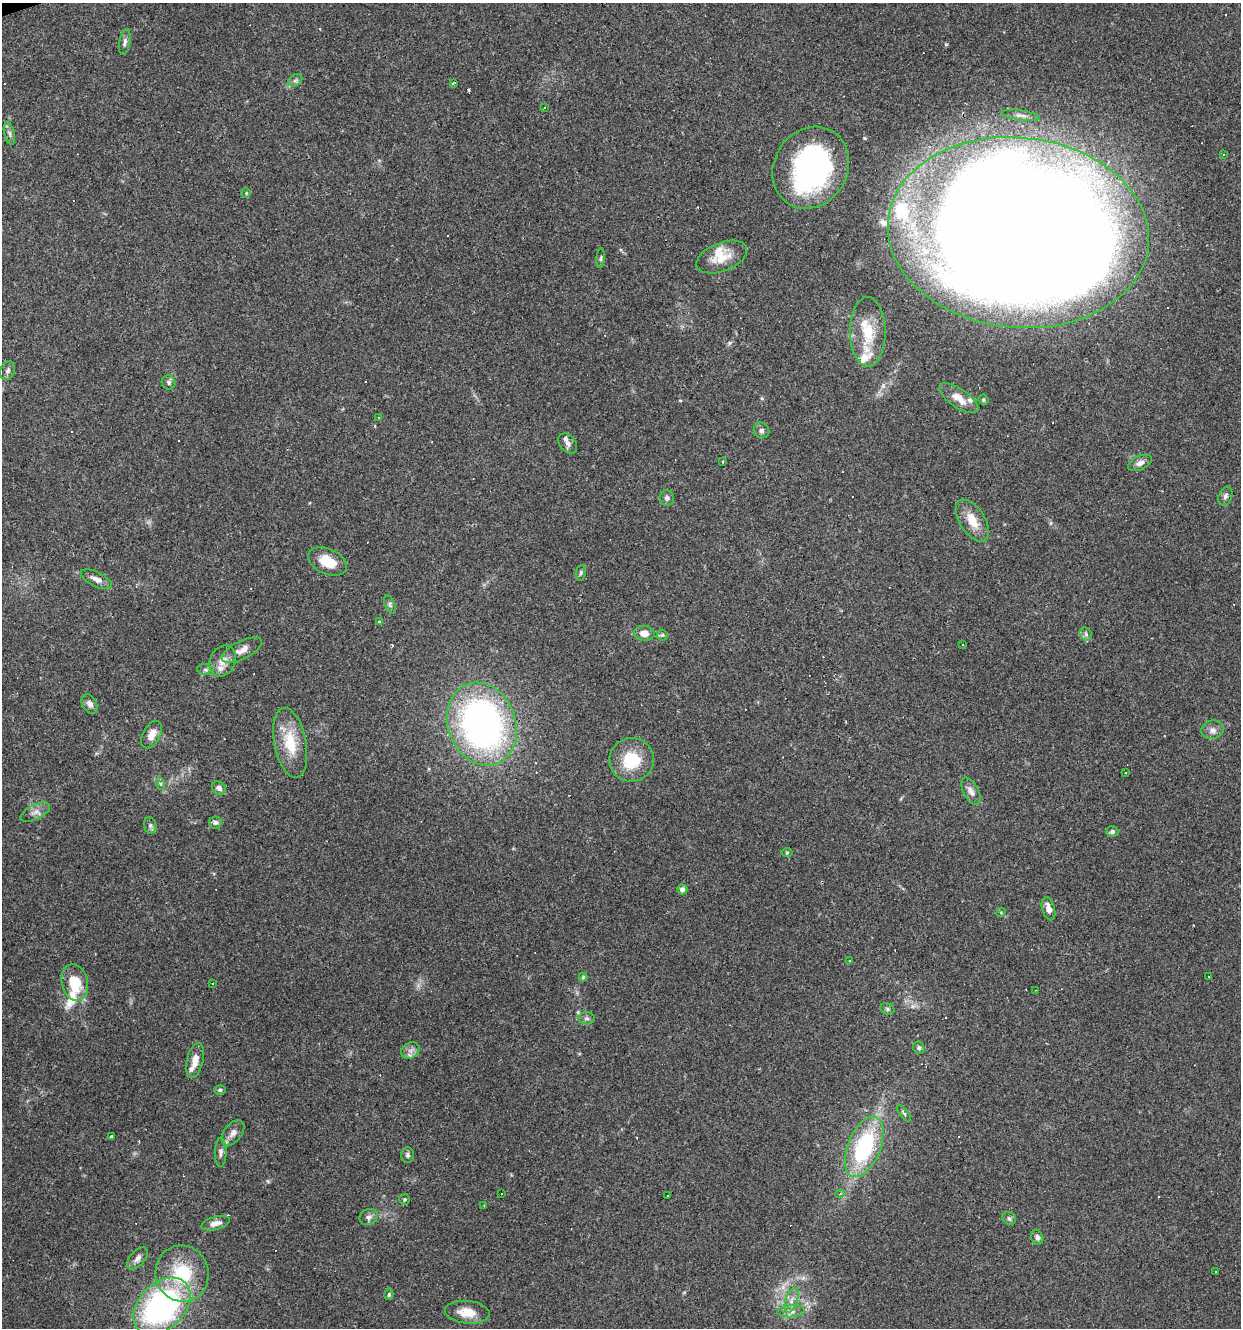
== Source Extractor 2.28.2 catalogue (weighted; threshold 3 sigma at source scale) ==
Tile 11 of 4 x 4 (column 3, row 3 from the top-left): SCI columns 2586-3824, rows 1327-2652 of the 5119 x 5304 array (HDU 1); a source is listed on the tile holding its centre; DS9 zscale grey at full resolution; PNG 1243 x 1330 px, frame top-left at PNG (2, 3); each listed source drawn as its Kron ellipse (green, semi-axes under 4 px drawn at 4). Shown black and unused: <1% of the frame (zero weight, under 3 of 4 exposures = <1% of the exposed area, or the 3 px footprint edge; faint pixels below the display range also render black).
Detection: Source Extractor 2.28.2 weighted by HDU 2 'WHT'; one run over the whole footprint, this tile lists its part. Background 0.101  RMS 0.0052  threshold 0.0234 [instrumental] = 3 sigma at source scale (4.5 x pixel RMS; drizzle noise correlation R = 1.50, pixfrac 1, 0.0396/0.0396 arcsec/px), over >= 5 px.
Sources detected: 153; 2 inside a brighter object's white glare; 50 cosmic-ray / hot-pixel residue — neither listed nor drawn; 11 inside a brighter listed object's ellipse — not listed separately; the other 90 listed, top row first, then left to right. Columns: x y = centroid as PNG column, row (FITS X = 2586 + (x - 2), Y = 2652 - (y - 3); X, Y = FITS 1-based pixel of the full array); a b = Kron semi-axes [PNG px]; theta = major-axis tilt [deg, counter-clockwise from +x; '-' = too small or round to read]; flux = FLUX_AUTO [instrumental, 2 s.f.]
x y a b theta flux
125 42 13 5 80 1.8
295 80 7 5 30 1.3
453 83 3 3 - 1.7
544 107 3 2 - 0.52
1021 115 19 5 -8 2.5
9 134 11 5 -76 1.7
1223 154 3 2 - 0.43
811 168 42 36 60 110
246 193 5 4 - 0.62
1018 233 131 95 -6 2800
722 257 26 14 22 11
601 258 10 4 85 0.95
868 332 35 17 -90 18
8 371 10 7 69 1.8
169 382 7 6 - 1.4
959 398 22 9 -34 6.9
983 400 5 5 - 0.79
378 417 3 2 - 0.39
762 430 8 7 - 1.5
568 443 11 8 -52 2.3
723 462 3 2 - 0.99
1140 463 12 7 25 2.7
1225 496 10 6 70 1.9
667 498 7 7 - 1.5
972 521 24 12 -57 9.5
328 561 21 12 -24 11
581 573 8 5 79 0.96
96 579 17 7 -27 3.7
390 604 10 4 -69 1.1
379 622 3 3 - 1.4
644 633 10 7 -6 4.3
1086 634 7 5 -49 1.3
662 635 5 5 - 0.84
963 644 3 2 - 0.5
242 650 22 9 26 4.9
223 661 16 12 66 5.2
206 670 8 5 -6 1.2
89 704 10 7 -62 2.5
482 724 42 34 -69 200
1212 730 11 9 16 2.9
152 735 15 8 61 5.5
290 743 35 16 -79 18
632 760 22 22 - 20
1126 773 3 3 - 0.92
161 784 6 4 -71 0.78
219 788 7 6 - 2.3
971 791 15 7 -61 3.4
35 812 16 7 27 3.1
215 822 6 6 - 1.6
150 825 8 6 -77 1.5
1112 832 6 5 - 1.4
787 852 5 3 - 0.59
682 890 5 5 - 2.2
1048 909 12 6 -73 3.6
1001 912 5 4 - 0.63
849 961 3 3 - 1.2
1208 976 3 3 - 1.3
583 977 4 4 - 0.7
75 983 18 13 -76 16
213 983 3 3 - 0.52
1036 990 2 2 - 0.31
887 1009 7 5 -22 1
587 1018 8 6 -3 1.4
919 1048 6 5 - 1.3
410 1051 9 7 29 2.4
195 1061 18 8 77 5.7
220 1090 6 4 1 0.9
904 1113 10 3 -52 0.86
233 1133 15 8 53 3.5
112 1137 3 3 - 4.5
864 1147 32 16 67 52
221 1152 14 6 90 2.1
408 1155 7 6 - 1.2
502 1193 2 2 - 0.57
840 1194 4 4 - 0.69
668 1196 3 2 - 0.77
405 1199 5 5 - 0.76
484 1206 3 2 - 0.54
369 1217 9 8 - 2.3
1009 1218 7 6 - 1.3
216 1223 15 6 15 3.8
1037 1237 7 6 - 1.8
137 1258 13 7 48 2.6
1216 1272 3 3 - 4.7
182 1274 28 26 -77 31
389 1294 6 4 75 0.82
791 1300 13 6 71 3.2
162 1306 33 23 45 130
791 1311 14 6 5 2.8
467 1312 22 11 -5 9
Overlapping masked pixels (flux is a lower limit): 1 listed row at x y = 1018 233
Isophote crosses this tile's border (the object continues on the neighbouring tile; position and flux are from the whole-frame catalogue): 1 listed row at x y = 1018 233